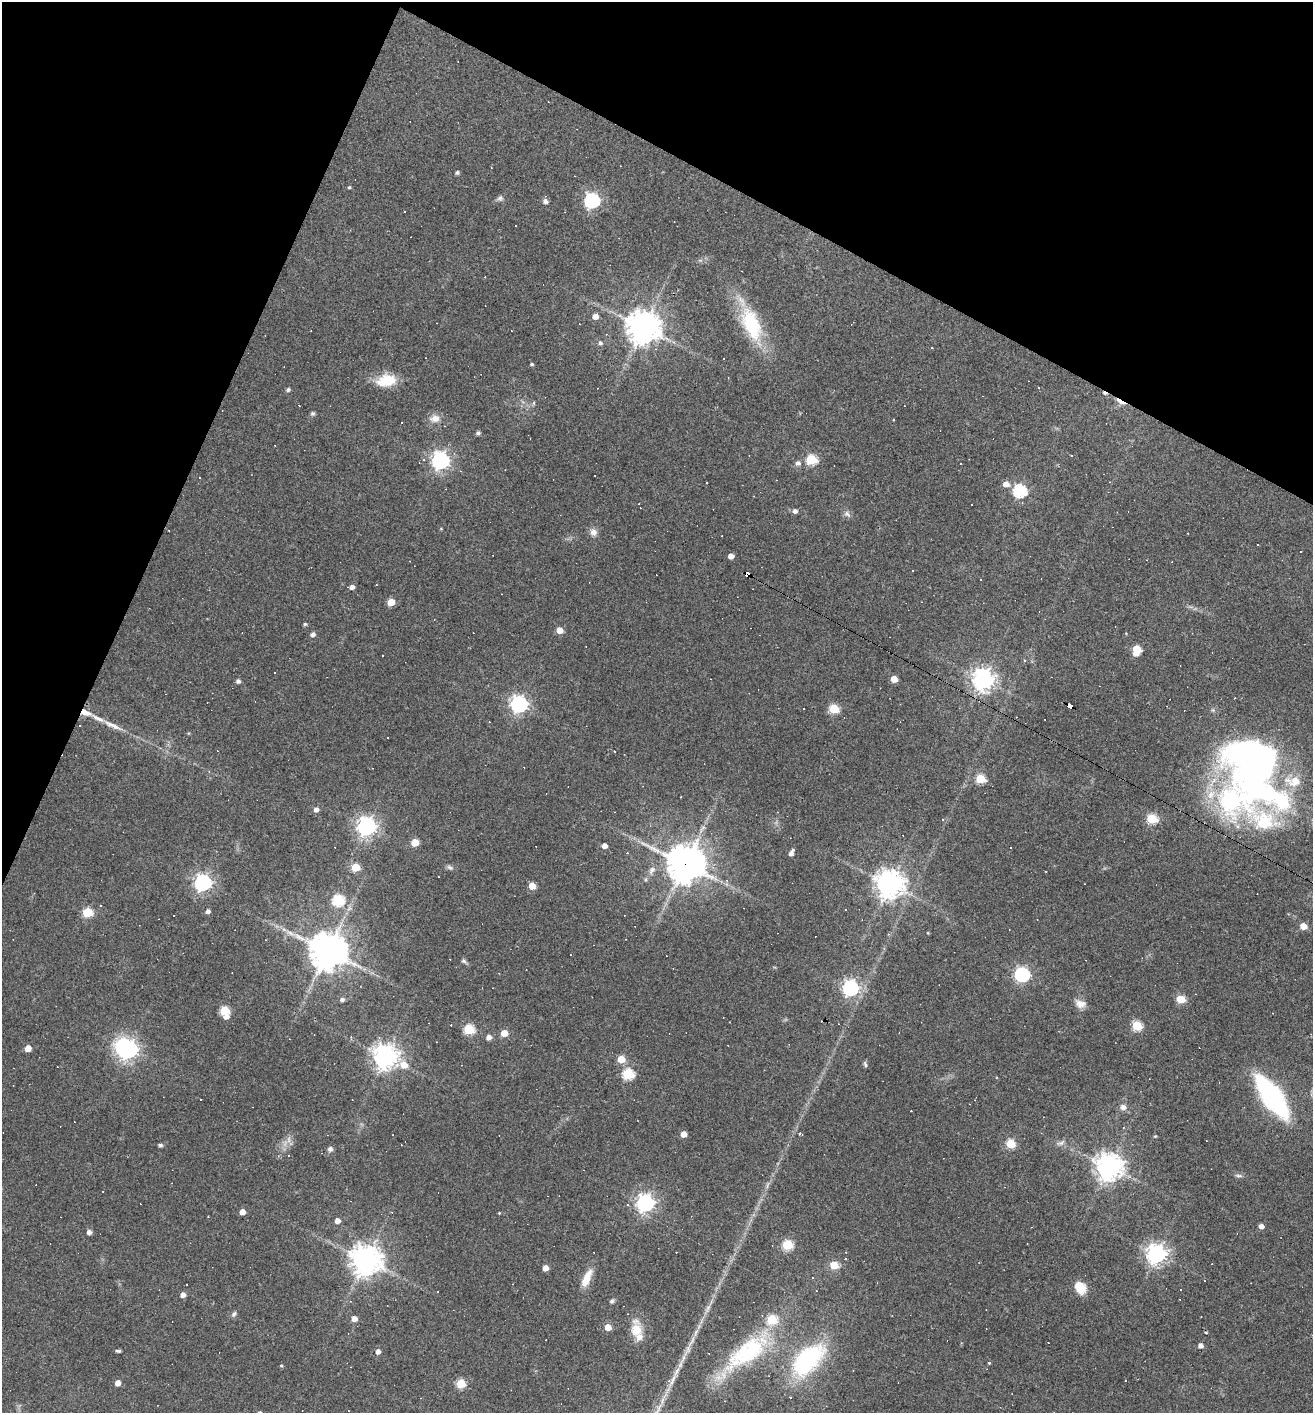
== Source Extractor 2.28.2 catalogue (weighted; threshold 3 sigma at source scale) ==
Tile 2 of 4 x 4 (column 2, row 1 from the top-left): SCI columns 1450-2760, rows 4235-5645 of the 5657 x 5645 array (HDU 1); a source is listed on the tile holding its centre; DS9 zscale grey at full resolution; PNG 1315 x 1415 px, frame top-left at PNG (2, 2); no overlay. Shown black and unused: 22% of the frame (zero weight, under 2 of 3 exposures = <1% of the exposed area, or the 3 px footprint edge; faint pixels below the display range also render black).
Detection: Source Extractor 2.28.2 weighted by HDU 2 'WHT'; one run over the whole footprint, this tile lists its part. Background 0.062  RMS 0.0075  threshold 0.0338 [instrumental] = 3 sigma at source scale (4.5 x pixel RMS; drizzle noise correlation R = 1.50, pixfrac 1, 0.05/0.05 arcsec/px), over >= 5 px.
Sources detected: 206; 63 cosmic-ray / hot-pixel residue — not listed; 8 inside a brighter listed object's ellipse — not listed separately; the other 135 listed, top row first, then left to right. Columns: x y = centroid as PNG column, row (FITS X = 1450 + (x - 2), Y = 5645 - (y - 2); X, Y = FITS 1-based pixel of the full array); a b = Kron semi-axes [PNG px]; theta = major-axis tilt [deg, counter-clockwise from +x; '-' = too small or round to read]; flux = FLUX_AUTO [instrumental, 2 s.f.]
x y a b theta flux
457 172 5 5 - 1.3
349 187 4 3 - 0.98
500 198 9 7 12 2.3
545 201 7 6 - 2.5
592 201 7 6 - 190
595 316 5 5 - 6.2
751 324 43 20 -68 53
643 327 11 10 - 1400
600 343 6 5 - 2
932 347 3 2 - 0.91
532 364 4 3 - 1.2
386 381 23 13 10 21
288 390 5 4 - 1.9
1120 402 17 4 -31 4.7
313 413 5 5 - 1.8
435 418 14 10 5 6.5
478 433 4 4 - 1.9
1071 455 3 2 - 0.83
811 460 6 5 - 56
440 461 7 7 - 350
798 463 7 6 - 2.7
199 477 3 3 - 7.4
1006 484 6 5 - 6.4
1020 491 6 6 - 120
971 504 3 3 - 2.1
795 511 5 5 - 2.8
847 514 11 7 -41 2.9
441 529 5 3 - 0.59
593 532 9 9 - 4.5
731 556 5 4 - 5.7
913 571 3 3 - 3.6
748 574 6 4 -24 220
981 579 3 2 - 0.67
352 587 5 4 - 3.7
391 602 5 5 - 14
305 624 4 4 - 1.3
559 630 5 5 - 9.6
313 634 5 5 - 2.9
1137 650 7 5 78 30
1024 660 4 3 - 1.4
894 679 5 5 - 12
983 679 7 7 - 590
238 681 5 5 - 2.3
519 704 7 7 - 300
1070 705 6 4 -30 94
834 709 5 5 - 42
85 712 11 6 -21 7.7
112 725 28 6 -25 8.8
614 751 3 3 - 1.7
1255 765 79 55 -76 450
980 779 5 5 - 42
316 809 5 5 - 3.7
1152 819 6 5 - 55
366 826 7 7 - 410
415 842 5 5 - 16
604 846 4 4 - 5.1
1010 848 3 2 - 1.3
791 853 6 4 63 4.1
685 864 13 11 -31 1700
356 867 5 5 - 24
450 867 9 6 -30 1.9
652 870 13 8 58 4.7
203 883 7 6 - 300
890 884 9 9 - 950
532 886 5 5 - 14
338 900 6 6 - 75
100 905 3 3 - 1.3
846 910 3 3 - 2.1
208 911 5 4 - 2.7
87 912 6 5 - 41
1303 926 5 4 - 12
284 930 7 4 -20 2
928 933 3 3 - 0.67
328 951 12 11 - 1800
464 961 10 5 -39 1.8
1022 974 6 6 - 190
850 988 6 6 - 240
1180 999 5 5 - 31
342 1000 5 4 - 2.4
1080 1004 15 10 -21 6.1
224 1011 6 5 - 35
226 1017 5 4 - 4.5
1137 1026 5 5 - 53
469 1029 6 5 - 55
504 1033 5 4 - 13
489 1037 5 5 - 4.2
28 1048 5 5 - 8.4
128 1049 9 8 - 380
385 1056 8 8 - 790
621 1059 5 5 - 18
865 1064 8 4 -71 1.4
404 1065 7 7 - 10
628 1074 6 5 - 68
1272 1097 31 11 -54 220
1123 1107 8 7 - 3.9
684 1134 5 4 - 8
799 1134 4 3 - 0.76
1155 1136 5 3 - 0.75
288 1139 9 4 82 2.9
1061 1143 13 6 25 3
1011 1144 5 5 - 37
160 1145 4 4 - 1.9
330 1149 7 7 - 2.3
1109 1167 9 8 - 880
1238 1176 11 4 -7 1.8
645 1203 7 7 - 350
242 1212 4 4 - 7.2
499 1213 4 3 - 0.62
337 1221 5 5 - 4.6
1261 1226 5 4 - 4.4
89 1232 4 4 - 3.7
787 1245 5 5 - 55
846 1252 3 3 - 0.56
1156 1254 7 7 - 460
366 1260 10 10 - 1000
834 1265 5 5 - 24
545 1268 4 4 - 7.1
586 1278 23 8 66 12
1080 1288 16 13 -56 11
183 1295 5 5 - 4.2
612 1301 7 5 59 1.5
234 1314 8 6 47 2
354 1319 5 5 - 5.9
608 1327 5 5 - 11
636 1330 21 12 -86 15
1200 1345 5 4 - 4.1
118 1351 5 3 - 1.7
378 1351 5 4 - 3.9
747 1352 73 24 39 89
807 1360 41 21 47 98
989 1363 4 3 - 0.73
281 1365 4 4 - 0.85
670 1381 12 7 35 6.1
118 1383 5 4 - 6.2
461 1384 5 5 - 34
Overlapping masked pixels (flux is a lower limit): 6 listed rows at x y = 1120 402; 748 574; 1070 705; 85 712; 1255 765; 685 864